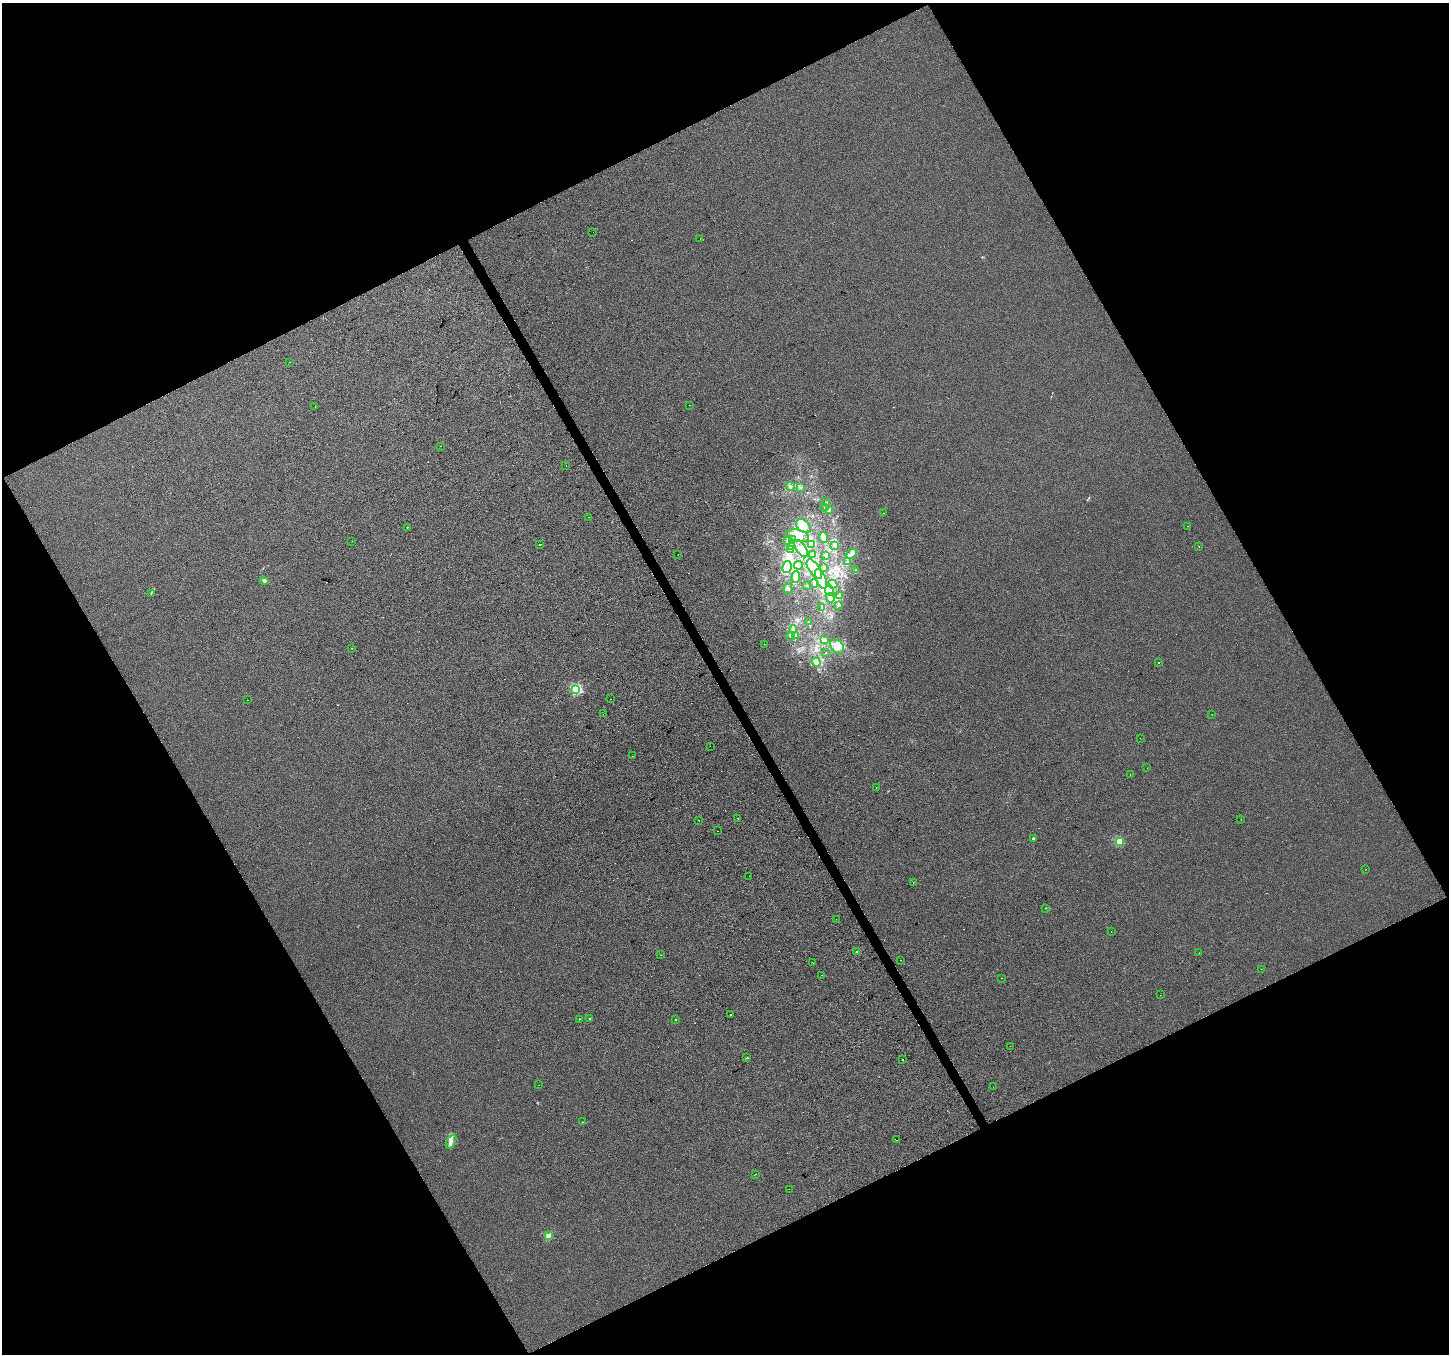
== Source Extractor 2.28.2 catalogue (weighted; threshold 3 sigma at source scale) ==
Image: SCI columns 3-5787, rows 163-5569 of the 5787 x 5673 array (HDU 1 of 3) = the unmasked area's bounding box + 8 px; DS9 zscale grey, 4 x 4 block average (1 PNG px = mean of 4 x 4 image px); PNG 1451 x 1356 px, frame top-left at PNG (2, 3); each listed source drawn as its Kron ellipse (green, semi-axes under 4 px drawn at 4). Shown black and unused: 46% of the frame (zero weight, under 2 of 3 exposures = <1% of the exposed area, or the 3 px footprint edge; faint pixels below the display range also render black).
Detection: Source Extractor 2.28.2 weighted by HDU 2 'WHT'. Background -4.23e-04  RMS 0.0056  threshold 0.0253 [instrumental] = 3 sigma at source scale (4.5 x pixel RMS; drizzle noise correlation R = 1.50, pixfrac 1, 0.0396/0.0396 arcsec/px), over >= 5 px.
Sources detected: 143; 5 inside a brighter object's white glare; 7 cosmic-ray / hot-pixel residue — neither listed nor drawn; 7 coinciding with a brighter row at this scale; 14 inside a brighter listed object's ellipse — not listed separately; the other 110 listed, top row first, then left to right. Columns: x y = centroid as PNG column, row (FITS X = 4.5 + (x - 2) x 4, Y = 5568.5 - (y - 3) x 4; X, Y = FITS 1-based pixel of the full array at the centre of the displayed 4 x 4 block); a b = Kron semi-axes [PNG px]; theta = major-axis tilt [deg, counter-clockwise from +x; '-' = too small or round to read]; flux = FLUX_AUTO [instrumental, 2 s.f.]
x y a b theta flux
593 232 2 2 - 0.49
700 238 2 2 - 0.64
290 362 2 2 - 0.94
689 405 2 2 - 0.76
315 406 2 2 - 4.3
441 446 2 2 - 0.96
566 465 2 2 - 1.2
790 487 4 3 - 6.1
801 487 2 2 - 1.9
826 502 2 2 - 0.95
825 508 2 2 - 0.9
829 510 2 2 - 1.3
884 513 2 2 - 1.5
589 517 2 2 - 0.87
803 526 8 6 -40 22
1188 526 2 2 - 0.69
407 527 2 2 - 1.5
798 536 11 6 -15 33
823 538 5 3 - 9.8
787 540 2 2 - 2.5
792 540 3 2 - 3.8
352 541 2 2 - 0.54
540 544 2 2 - 1.8
812 545 2 2 - 0.77
835 545 4 2 - 5.8
1199 546 2 2 - 1.8
791 547 2 2 - 10
791 549 3 2 - 4.6
801 549 10 5 -56 23
678 554 2 2 - 2.6
813 554 2 2 - 1.9
851 554 6 3 35 9.4
826 555 2 2 - 3.5
848 562 2 2 - 1.9
799 565 4 3 - 6.1
787 567 6 4 75 46
824 568 2 2 - 1.3
814 569 11 5 -56 41
856 570 2 2 - 0.85
796 577 6 4 86 13
821 579 10 5 -67 27
264 581 4 3 - 9.3
814 583 4 2 - 5.4
833 584 5 4 - 11
806 585 2 2 - 0.81
788 589 5 2 - 5.6
829 590 5 3 - 10
151 593 2 2 - 1
840 596 3 2 - 4.5
830 598 5 3 - 13
838 605 2 2 - 1.3
822 608 2 2 - 1.5
808 621 2 2 - 1
793 629 4 3 - 6.5
795 635 3 2 - 1.9
791 636 2 2 - 1.8
824 640 4 3 - 5.8
765 644 2 2 - 0.45
837 647 8 5 -46 30
352 648 2 2 - 1.5
826 653 2 2 - 1.1
816 662 4 3 - 16
1158 663 2 2 - 2
576 689 2 2 - 240
611 699 2 2 - 1
247 700 2 2 - 0.82
604 714 2 2 - 5.2
1212 714 2 2 - 0.6
1140 738 2 2 - 9.8
710 746 2 2 - 0.45
632 756 2 2 - 520
1147 768 2 2 - 0.64
1130 774 2 2 - 0.8
876 787 2 2 - 1.2
738 818 2 2 - 7.2
699 820 2 2 - 0.71
1241 820 2 2 - 0.5
718 831 2 2 - 1.5
1033 838 2 2 - 11
1119 841 2 2 - 100
1366 869 2 2 - 0.55
749 876 2 2 - 4.2
913 882 2 2 - 1.6
1045 908 2 2 - 1.3
836 919 2 2 - 1.5
1111 932 2 2 - 0.59
856 952 2 2 - 9.3
1199 953 2 2 - 1.1
661 955 2 2 - 0.61
901 960 2 2 - 3.6
812 962 2 2 - 11
1261 969 2 2 - 1.6
822 975 2 2 - 0.98
1001 978 2 2 - 0.9
1160 995 2 2 - 0.9
731 1014 2 2 - 6.9
590 1018 2 2 - 2
579 1019 2 2 - 2.6
676 1020 2 2 - 2.3
1010 1046 2 2 - 1.5
747 1058 3 2 - 1.9
903 1059 2 2 - 6.1
539 1085 2 2 - 0.65
993 1087 2 2 - 0.5
582 1122 2 2 - 1.5
896 1140 2 2 - 2.9
451 1142 8 3 61 10
755 1174 2 2 - 1.1
789 1189 2 2 - 0.48
548 1236 2 2 - 63
Overlapping masked pixels (flux is a lower limit): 1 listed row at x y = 604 714
Diffuse or blended objects may show on this block-average render without a row.